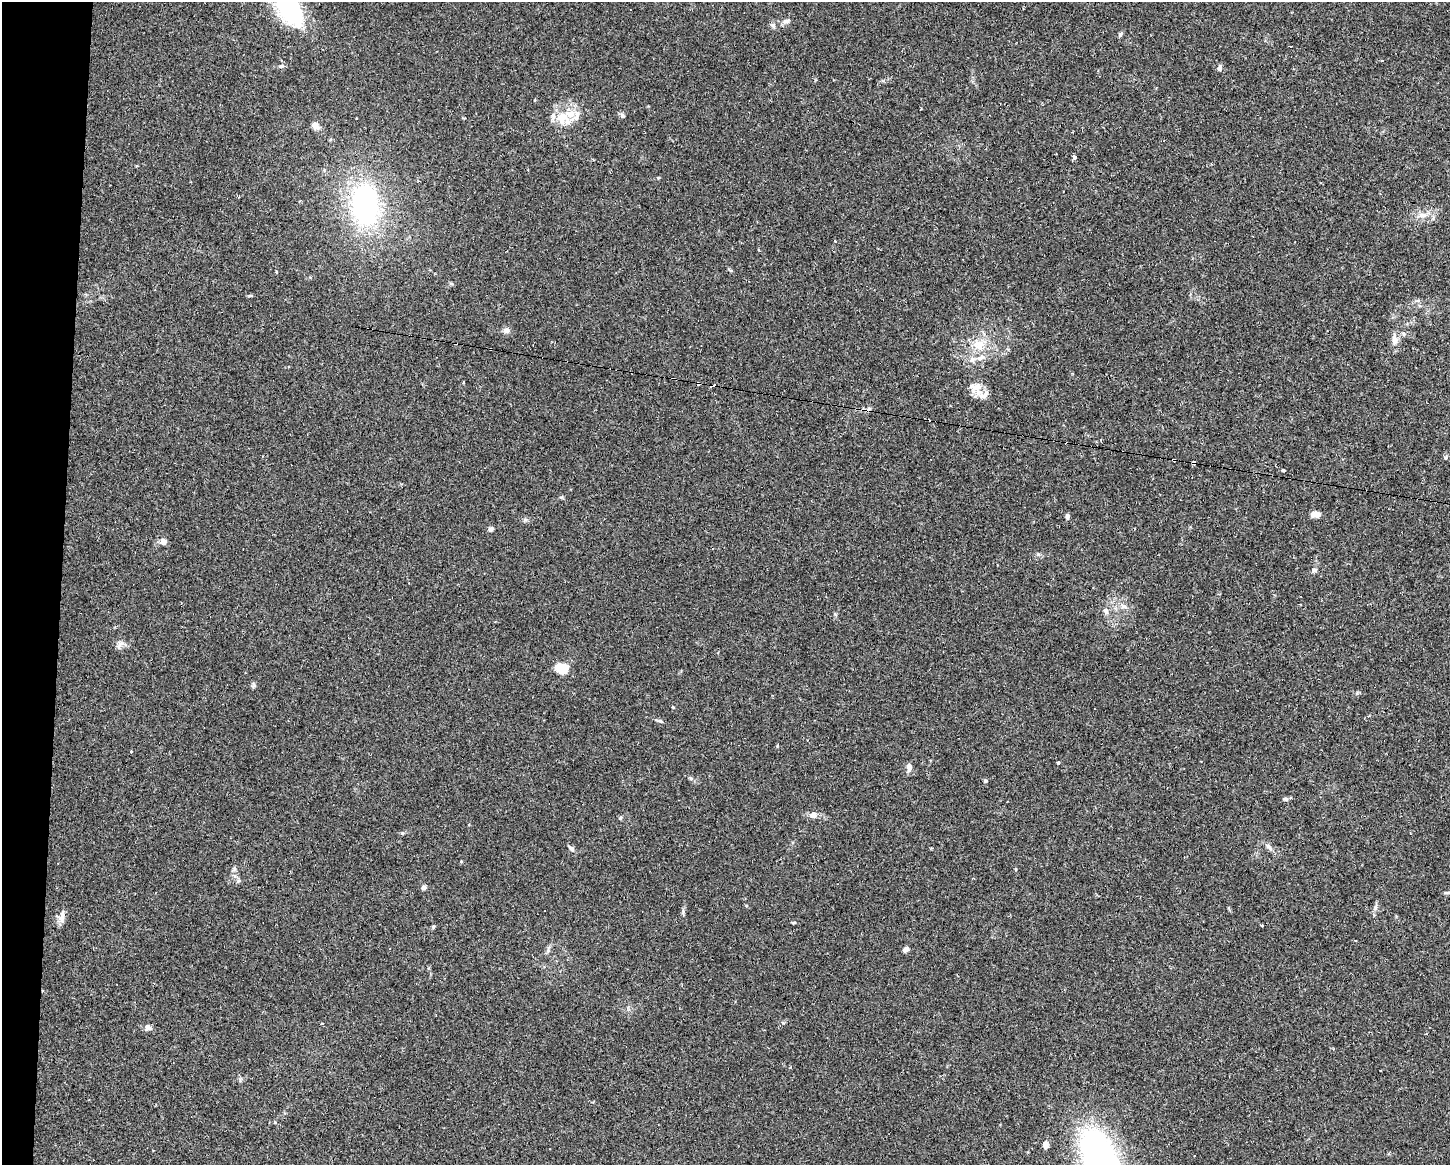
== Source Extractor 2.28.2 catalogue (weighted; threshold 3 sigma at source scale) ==
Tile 7 of 3 x 4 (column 1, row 3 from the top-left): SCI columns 298-1745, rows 1181-2343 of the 4749 x 4707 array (HDU 1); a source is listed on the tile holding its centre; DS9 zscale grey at full resolution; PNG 1452 x 1167 px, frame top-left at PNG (2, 2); no overlay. Shown black and unused: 4% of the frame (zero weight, under 2 of 3 exposures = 4% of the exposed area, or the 3 px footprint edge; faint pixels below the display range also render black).
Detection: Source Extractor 2.28.2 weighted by HDU 2 'WHT'; one run over the whole footprint, this tile lists its part. Background 0.0342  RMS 0.0051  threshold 0.0231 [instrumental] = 3 sigma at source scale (4.5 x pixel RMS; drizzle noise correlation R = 1.50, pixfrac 1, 0.05/0.05 arcsec/px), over >= 5 px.
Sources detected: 67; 4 cosmic-ray / hot-pixel residue — not listed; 5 inside a brighter listed object's ellipse — not listed separately; the other 58 listed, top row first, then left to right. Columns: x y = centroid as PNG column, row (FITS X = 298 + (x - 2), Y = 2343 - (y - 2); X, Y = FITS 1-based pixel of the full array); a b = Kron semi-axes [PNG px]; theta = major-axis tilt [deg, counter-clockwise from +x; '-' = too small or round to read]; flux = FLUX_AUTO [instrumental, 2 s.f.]
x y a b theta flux
289 8 47 22 -58 50
786 21 10 5 12 1.7
1120 34 7 5 72 0.92
1382 60 3 2 - 0.63
281 66 7 5 20 0.99
1219 67 8 5 77 1.4
622 115 7 5 -59 1.1
562 118 19 17 76 11
315 125 9 6 -47 3.4
1074 157 5 3 - 1.6
365 205 35 22 -83 98
1422 215 13 7 -5 3.6
276 272 3 3 - 0.59
506 330 8 7 - 1.9
1404 334 6 4 -71 0.65
1394 339 13 8 -84 3.5
979 345 17 14 -31 8.8
698 383 4 3 - 3.3
713 385 5 3 - 6.5
976 387 20 12 10 5.5
1446 457 6 5 - 0.85
1174 460 4 3 - 1.2
1193 462 4 3 - 1.9
1283 470 4 3 - 1.9
1315 514 9 6 -4 4
1067 516 7 5 85 1.1
491 529 6 5 - 1.4
163 542 6 6 - 2.9
1038 554 6 4 -43 0.85
1314 570 6 5 - 1.1
1123 606 9 6 -15 1.9
1105 611 10 6 -63 1.8
120 645 14 7 61 2.1
564 669 14 11 25 7.7
254 685 7 4 -90 0.88
660 721 8 5 -22 0.97
131 751 3 2 - 2.7
1058 762 3 3 - 3.5
909 767 11 6 -90 2.1
691 778 6 4 -1 0.73
985 781 5 4 - 0.62
1285 799 8 5 0 0.95
813 815 8 7 - 2.7
620 818 5 5 - 0.69
1268 846 12 6 -50 1.8
571 849 9 5 -46 1.7
238 881 6 4 44 0.85
424 888 5 5 - 1.7
1375 907 8 4 82 1.3
62 916 18 6 83 3.1
793 923 6 4 8 0.54
1261 925 3 3 - 1.5
433 927 5 4 - 0.69
906 949 6 5 - 2.2
322 1024 3 3 - 2.6
148 1027 9 7 -23 2.2
1045 1145 7 6 - 2.9
1100 1159 55 28 -66 170
Overlapping masked pixels (flux is a lower limit): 4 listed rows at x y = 698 383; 713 385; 1174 460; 1193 462
Isophote crosses this tile's border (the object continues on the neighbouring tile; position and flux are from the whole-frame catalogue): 2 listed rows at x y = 289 8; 1100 1159
Unlisted compact peaks at least as high as the median listed source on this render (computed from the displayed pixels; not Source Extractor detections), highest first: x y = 673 707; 561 497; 525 520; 835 614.